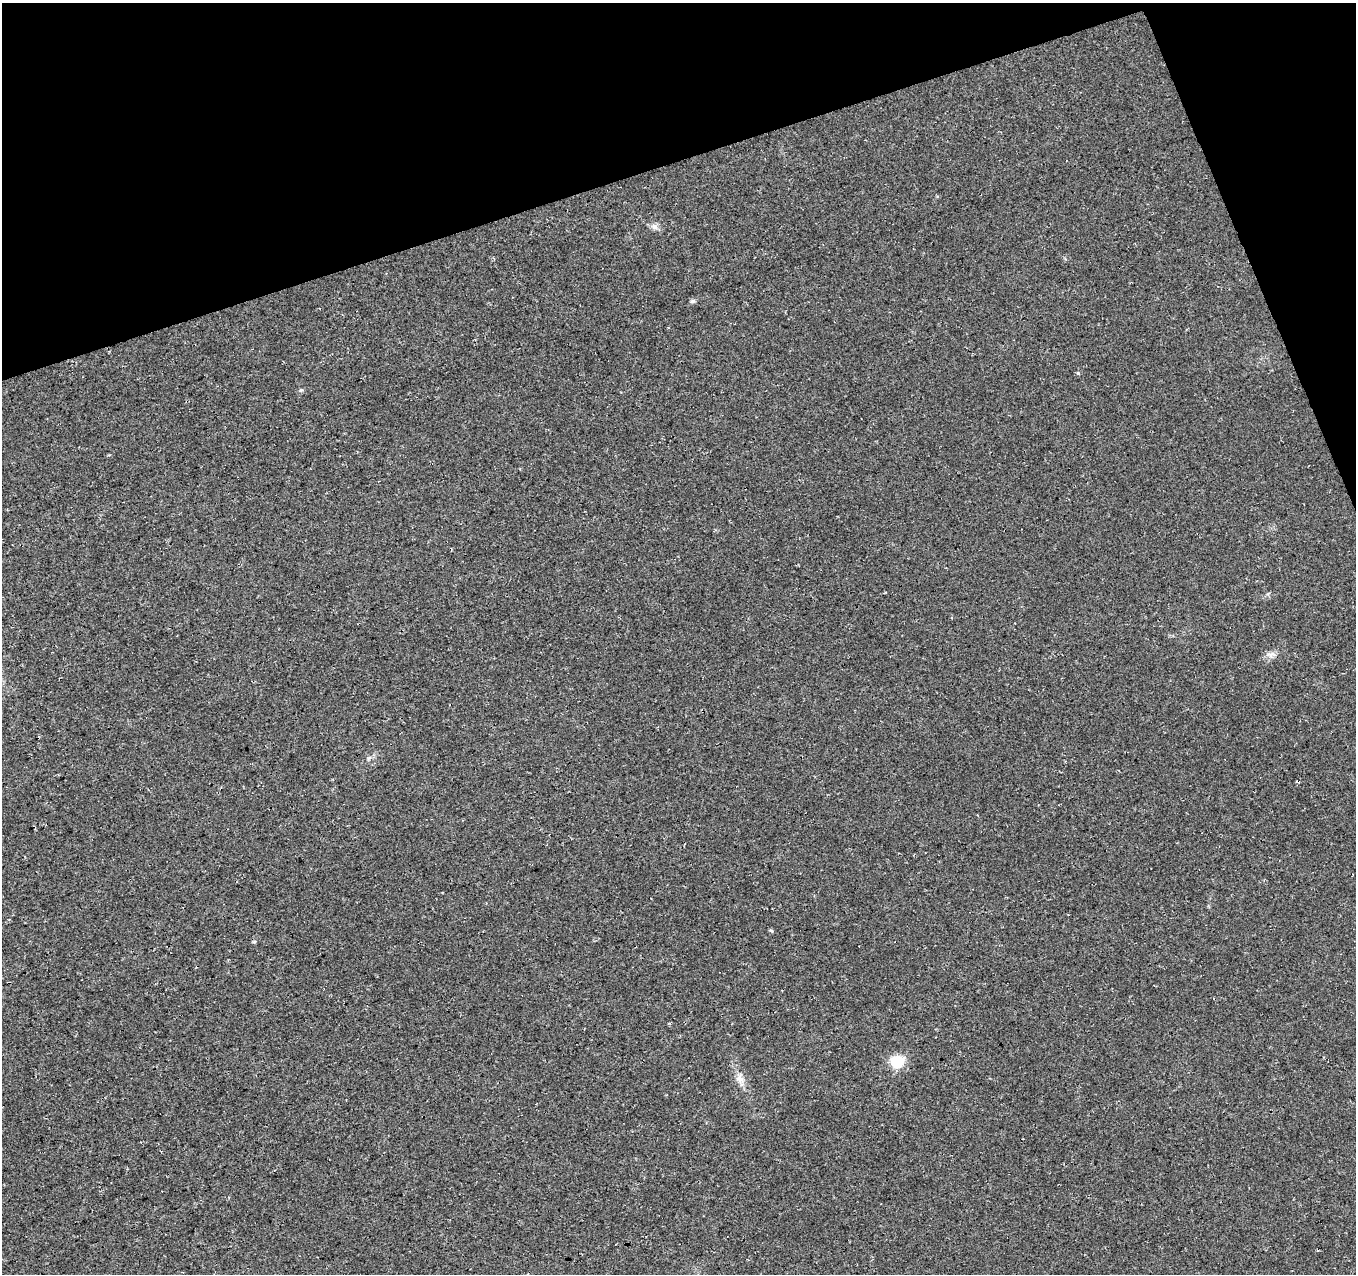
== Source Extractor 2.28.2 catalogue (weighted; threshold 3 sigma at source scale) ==
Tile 3 of 4 x 4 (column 3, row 1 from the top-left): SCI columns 2763-4116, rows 3910-5181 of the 5527 x 5327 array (HDU 1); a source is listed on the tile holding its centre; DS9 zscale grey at full resolution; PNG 1358 x 1276 px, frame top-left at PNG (2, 3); no overlay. Shown black and unused: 16% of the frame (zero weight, under 3 of 4 exposures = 5% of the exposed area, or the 3 px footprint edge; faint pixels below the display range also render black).
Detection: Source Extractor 2.28.2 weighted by HDU 2 'WHT'; one run over the whole footprint, this tile lists its part. Background 0.0289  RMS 0.0074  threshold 0.0334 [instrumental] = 3 sigma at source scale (4.5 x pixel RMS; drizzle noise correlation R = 1.50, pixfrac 1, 0.0396/0.0396 arcsec/px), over >= 5 px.
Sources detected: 9; all 9 listed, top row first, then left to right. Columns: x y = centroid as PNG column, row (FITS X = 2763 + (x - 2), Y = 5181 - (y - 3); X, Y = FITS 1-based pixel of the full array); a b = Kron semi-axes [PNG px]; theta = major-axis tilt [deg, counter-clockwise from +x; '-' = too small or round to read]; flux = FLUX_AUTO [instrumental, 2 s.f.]
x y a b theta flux
654 226 8 6 -89 2.7
693 301 8 5 26 1.5
1078 373 5 4 - 0.89
301 390 6 4 41 1
1271 655 14 8 1 4
771 931 5 4 - 1.2
254 942 5 3 - 0.86
897 1062 11 10 - 24
740 1079 13 9 -53 5.4